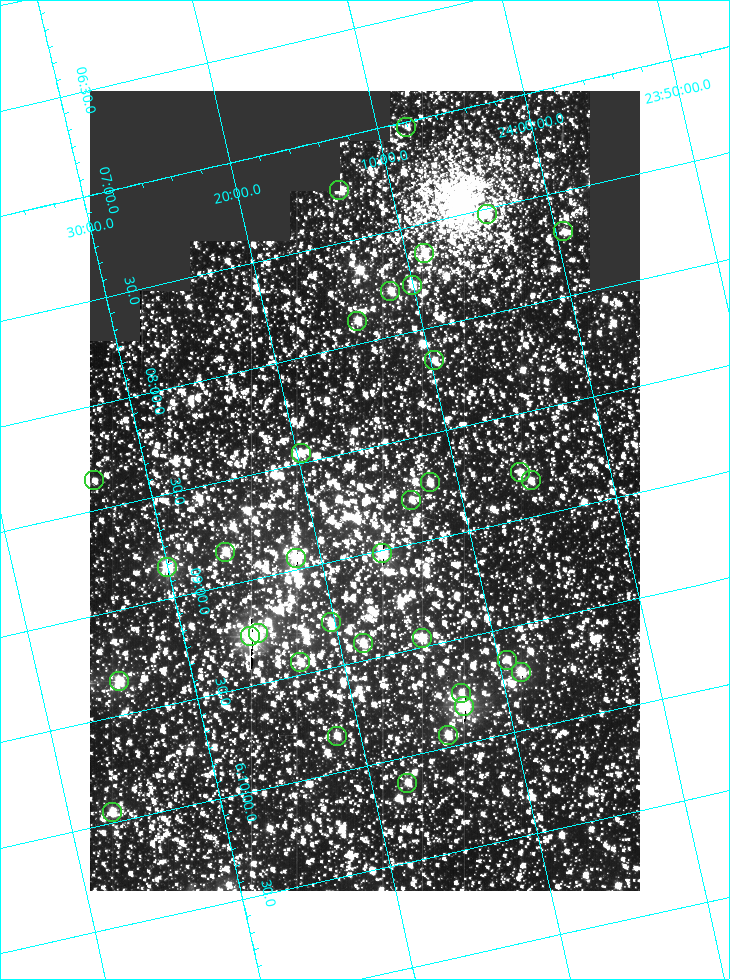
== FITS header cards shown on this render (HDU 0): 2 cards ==
NAXIS1  =                  550
NAXIS2  =                  800

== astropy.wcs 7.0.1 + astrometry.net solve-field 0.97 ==
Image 550 x 800 px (HDU 0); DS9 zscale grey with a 90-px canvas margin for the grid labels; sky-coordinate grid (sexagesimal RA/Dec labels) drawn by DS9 from the SOLVED WCS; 34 Tycho-2 reference stars matched to detected sources circled (green)
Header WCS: RA---TAN/DEC--TAN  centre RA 06:08:42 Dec +24:16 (92.17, +24.27 deg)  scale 3.98 arcsec/px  FOV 36.4' x 53.0'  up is -103 deg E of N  parity normal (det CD < 0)
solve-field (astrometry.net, Tycho-2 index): VERIFIED the header's WCS against the Tycho-2 star catalogue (verified at 3 index scales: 18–31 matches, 0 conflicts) and refined it, rather than solving blind
Solved WCS: RA---TAN-SIP/DEC--TAN-SIP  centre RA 06:08:42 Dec +24:16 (92.17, +24.27 deg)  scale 3.98 arcsec/px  FOV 36.4' x 53.0'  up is -103 deg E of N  parity normal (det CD < 0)
The solver's refit moves the header's centre by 0.17 arcsec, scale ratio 1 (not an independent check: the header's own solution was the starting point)
Tycho-2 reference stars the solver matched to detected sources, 34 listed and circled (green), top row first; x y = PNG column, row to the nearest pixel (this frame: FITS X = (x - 90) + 1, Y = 800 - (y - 91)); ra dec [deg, ICRS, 3 dp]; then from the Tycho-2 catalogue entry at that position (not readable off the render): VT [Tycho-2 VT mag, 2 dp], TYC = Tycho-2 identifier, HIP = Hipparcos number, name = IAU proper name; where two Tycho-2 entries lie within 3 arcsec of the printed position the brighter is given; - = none
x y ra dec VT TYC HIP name
406 127 91.756 +24.135 11.55 1864-383-1 - -
339 190 91.813 +24.222 9.50 1864-951-1 - -
487 214 91.882 +24.069 10.67 1864-1197-1 - -
563 231 91.922 +23.991 11.04 1864-773-1 - -
424 253 91.910 +24.147 9.81 1864-677-1 - -
412 285 91.945 +24.168 9.83 1864-545-1 - -
390 291 91.946 +24.193 9.49 1864-879-1 - -
357 321 91.972 +24.235 9.87 1864-607-1 - -
434 360 92.040 +24.163 9.97 1864-387-1 - -
301 453 92.113 +24.329 10.09 1877-692-1 - -
520 472 92.195 +24.097 9.91 1877-1306-1 - -
94 480 92.090 +24.558 11.22 1868-1493-1 - -
531 480 92.208 +24.088 10.02 1877-898-1 - -
430 482 92.182 +24.197 9.90 1877-42-1 - -
411 500 92.198 +24.221 10.14 1877-234-1 - -
225 552 92.210 +24.434 9.33 1881-345-1 - -
382 553 92.254 +24.266 8.73 1877-224-1 - -
296 558 92.236 +24.360 8.19 1877-300-1 29148 -
167 567 92.212 +24.501 8.67 1881-93-1 - -
331 622 92.321 +24.338 9.42 1877-884-1 - -
258 633 92.315 +24.419 9.14 1881-15-1 - -
250 636 92.316 +24.428 7.55 1881-1595-1 - -
422 638 92.364 +24.244 8.80 1877-1589-1 - -
363 643 92.355 +24.308 9.21 1877-702-1 - -
507 660 92.412 +24.157 10.23 1877-766-1 - -
300 662 92.360 +24.380 9.69 1881-496-1 - -
521 672 92.431 +24.145 8.75 1877-16-1 - -
119 681 92.334 +24.580 8.60 1881-81-1 - -
461 693 92.439 +24.215 10.07 1877-154-1 - -
464 706 92.456 +24.215 7.57 1877-1484-1 - -
448 735 92.485 +24.239 9.49 1877-1276-1 - -
337 736 92.457 +24.359 9.75 1877-1432-1 - -
407 783 92.531 +24.294 10.40 1877-334-1 - -
112 812 92.487 +24.619 9.38 1881-1542-1 - -